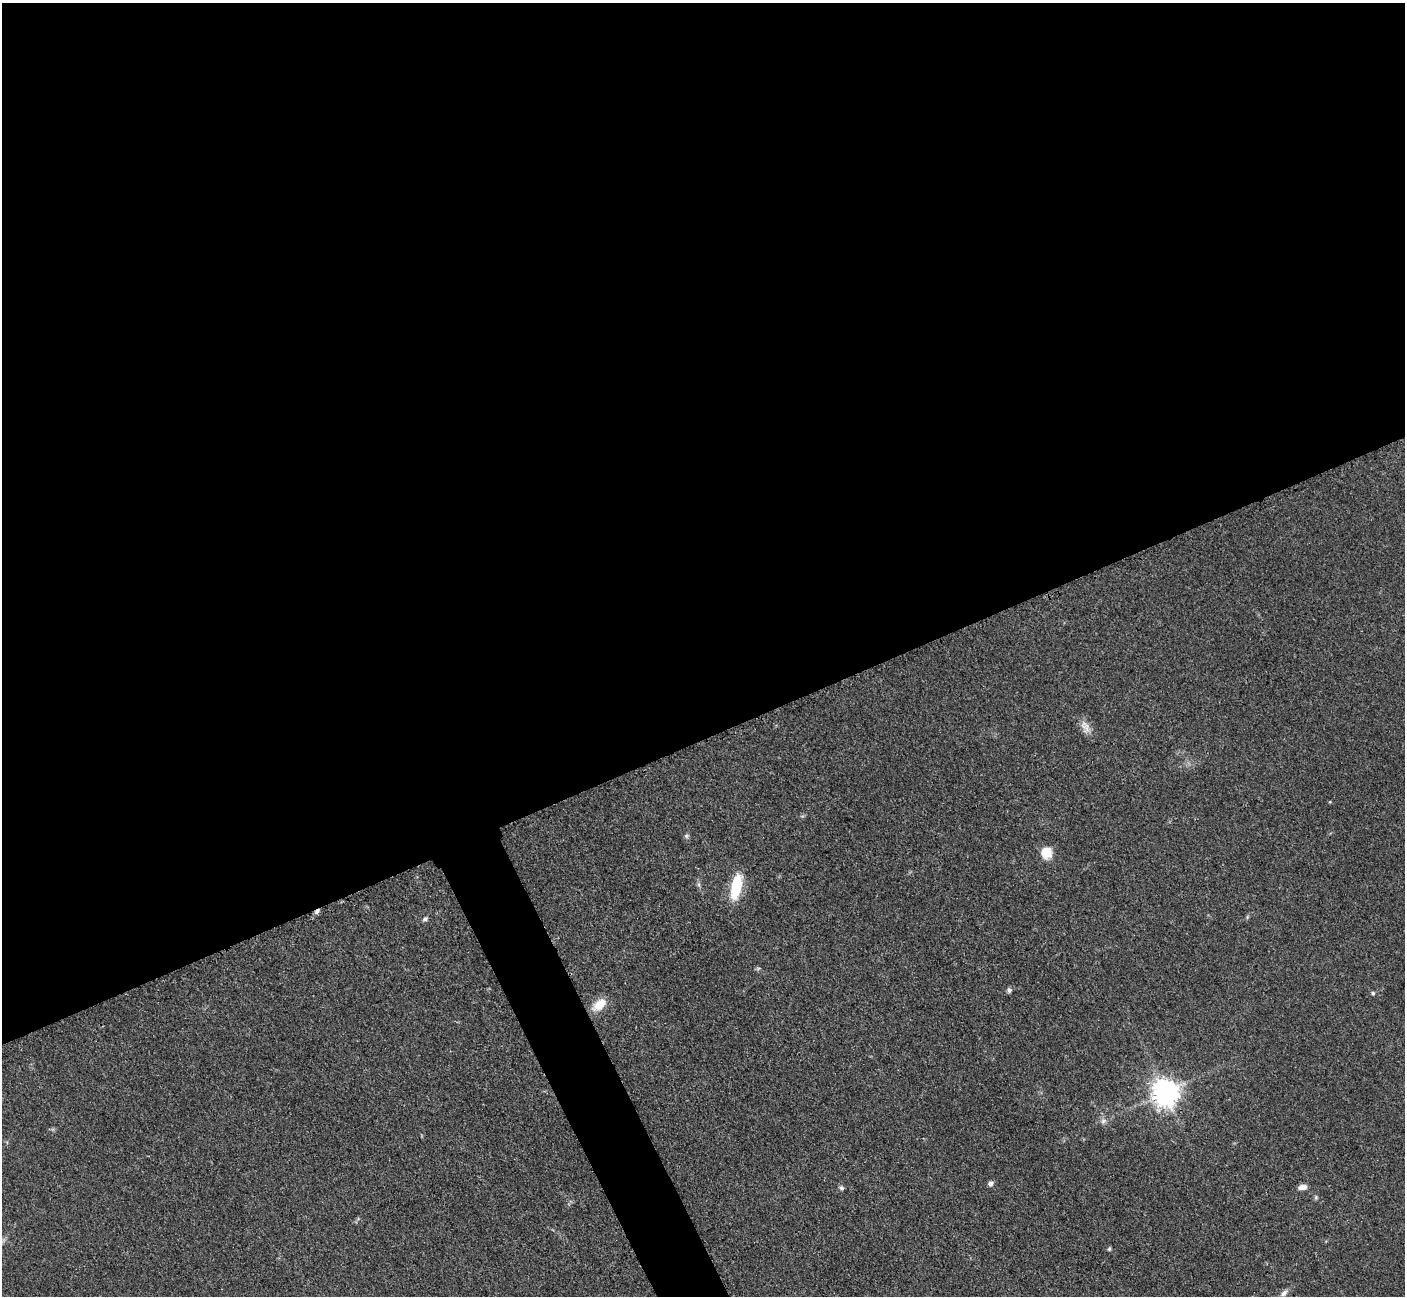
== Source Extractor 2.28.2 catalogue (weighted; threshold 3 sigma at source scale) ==
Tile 2 of 4 x 4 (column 2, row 1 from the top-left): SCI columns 1421-2823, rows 4181-5474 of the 5647 x 5638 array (HDU 1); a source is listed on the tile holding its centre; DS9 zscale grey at full resolution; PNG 1407 x 1298 px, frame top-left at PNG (2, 3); no overlay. Shown black and unused: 59% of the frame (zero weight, under 3 of 4 exposures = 2% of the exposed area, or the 3 px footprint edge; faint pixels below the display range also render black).
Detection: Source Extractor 2.28.2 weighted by HDU 2 'WHT'; one run over the whole footprint, this tile lists its part. Background 0.0828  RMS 0.0058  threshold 0.0259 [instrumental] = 3 sigma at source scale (4.5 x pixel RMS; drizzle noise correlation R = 1.50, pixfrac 1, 0.05/0.05 arcsec/px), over >= 5 px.
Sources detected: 16; all 16 listed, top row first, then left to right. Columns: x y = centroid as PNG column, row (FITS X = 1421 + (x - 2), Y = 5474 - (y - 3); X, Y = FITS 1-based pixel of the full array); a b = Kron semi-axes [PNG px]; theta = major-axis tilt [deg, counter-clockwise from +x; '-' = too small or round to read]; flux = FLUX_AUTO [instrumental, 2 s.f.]
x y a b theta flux
1085 727 18 9 -59 4.8
686 836 6 5 - 1
1047 853 15 14 - 7.9
736 887 26 10 77 22
317 912 7 5 42 1.6
425 919 6 5 - 1.3
1009 990 7 6 - 1.4
1373 993 5 5 - 0.8
599 1005 18 10 39 9.2
1165 1092 8 8 - 650
1103 1121 7 6 - 1.7
991 1183 8 6 25 1.6
1303 1187 9 5 9 3.6
841 1188 6 6 - 1.2
1109 1249 5 4 - 0.75
1284 1293 10 7 43 2.3
Overlapping masked pixels (flux is a lower limit): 2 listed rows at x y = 317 912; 1165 1092